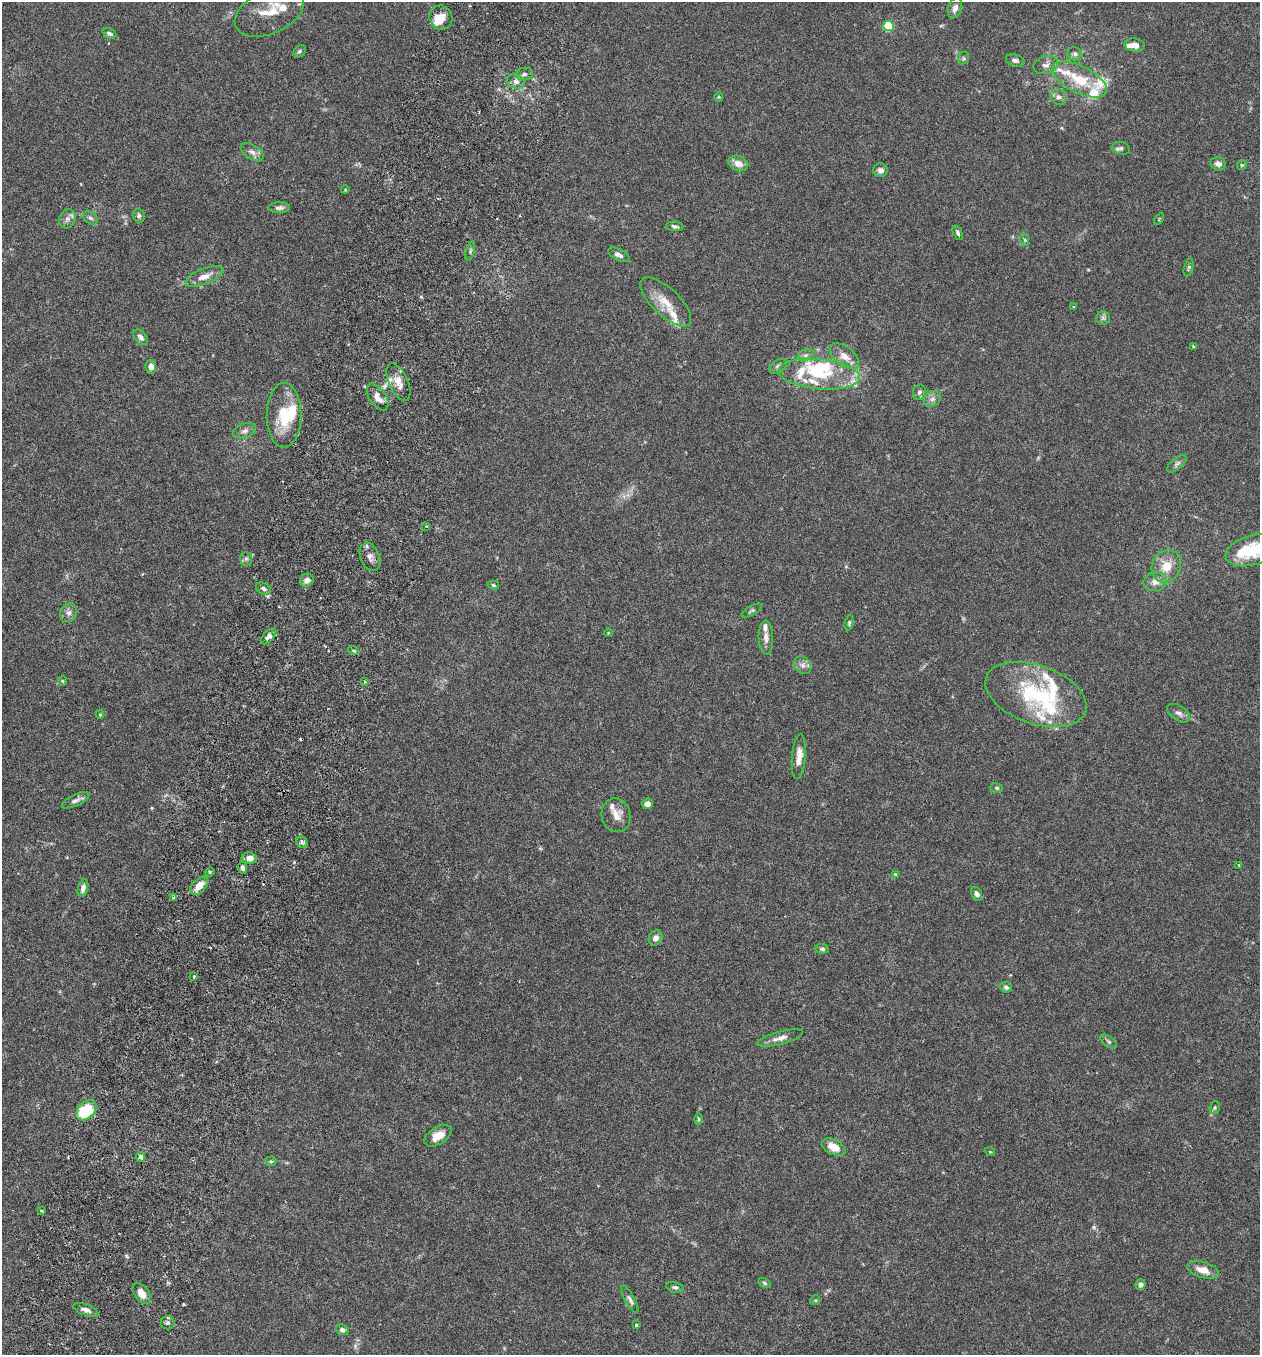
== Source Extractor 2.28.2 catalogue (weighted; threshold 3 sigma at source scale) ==
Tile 7 of 4 x 4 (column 3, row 2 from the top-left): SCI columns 2708-3965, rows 2736-4088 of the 5544 x 5466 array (HDU 1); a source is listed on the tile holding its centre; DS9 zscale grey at full resolution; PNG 1262 x 1357 px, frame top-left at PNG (2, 2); each listed source drawn as its Kron ellipse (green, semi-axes under 4 px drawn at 4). Shown black and unused: <1% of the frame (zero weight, under 3 of 6 exposures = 3% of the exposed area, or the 3 px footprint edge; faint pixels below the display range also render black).
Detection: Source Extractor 2.28.2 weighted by HDU 2 'WHT'; one run over the whole footprint, this tile lists its part. Background 0.0171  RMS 0.002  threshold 0.008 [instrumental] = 3 sigma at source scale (4.09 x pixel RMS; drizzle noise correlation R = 1.36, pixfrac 0.8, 0.05/0.05 arcsec/px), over >= 5 px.
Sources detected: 142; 1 too faint to see at this stretch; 3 inside a brighter object's white glare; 2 cosmic-ray / hot-pixel residue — neither listed nor drawn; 21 inside a brighter listed object's ellipse — not listed separately; the other 115 listed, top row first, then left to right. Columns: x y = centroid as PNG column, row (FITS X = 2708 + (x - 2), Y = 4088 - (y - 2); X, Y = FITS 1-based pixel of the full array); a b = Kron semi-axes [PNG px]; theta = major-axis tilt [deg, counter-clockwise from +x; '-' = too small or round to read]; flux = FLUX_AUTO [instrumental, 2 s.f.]
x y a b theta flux
955 8 10 7 71 0.84
269 12 37 21 24 5
441 18 12 11 - 2.1
889 26 5 5 - 12
109 33 7 5 -24 0.41
1135 45 10 6 -9 1.3
299 51 7 5 40 0.35
1075 54 8 6 -27 0.56
963 58 7 5 60 0.3
1015 60 9 6 -17 0.62
1046 65 13 8 16 0.92
524 74 8 6 2 0.55
1079 79 30 13 -26 5.9
516 81 9 7 -23 0.89
719 97 4 4 - 0.19
1058 97 8 7 - 0.76
1121 148 9 6 -20 0.48
252 152 13 7 -31 0.85
738 163 10 7 -20 1.5
1218 164 8 6 -17 0.85
1242 165 5 4 - 0.23
880 170 7 7 - 0.78
345 190 4 3 - 0.13
279 208 11 5 1 0.64
139 216 7 6 - 0.5
90 218 8 5 -39 0.49
67 219 10 8 64 0.77
1159 219 6 2 57 0.16
675 226 9 5 -4 0.46
958 233 7 4 -64 0.36
1025 240 6 4 -72 0.26
470 251 10 4 75 0.34
619 255 11 5 -26 0.75
1189 267 9 4 75 0.33
204 277 20 7 22 1.9
666 302 32 13 -44 3.6
1073 307 3 3 - 0.21
1103 318 7 7 - 0.45
140 337 9 5 -49 0.63
1194 347 4 3 - 0.37
806 355 8 5 26 0.46
844 356 17 9 -38 2
778 366 10 6 34 0.52
151 367 6 5 - 1.1
819 374 41 15 -6 8.3
398 382 20 9 -66 1.9
919 392 8 6 69 0.5
378 397 15 8 -56 1.6
932 399 9 7 33 0.77
284 415 32 17 90 6.6
245 431 12 7 18 0.82
1177 464 12 5 40 0.55
426 526 3 3 - 0.13
1252 550 27 15 16 8.4
370 557 15 9 -68 1.2
246 559 7 6 - 0.39
1166 566 17 14 63 3.4
307 580 7 6 - 0.99
1155 582 11 9 10 1.3
493 585 6 4 -17 0.24
264 589 8 5 -29 0.55
752 610 11 4 29 0.37
69 613 10 8 60 0.81
849 623 7 4 81 0.29
608 633 4 3 - 0.16
268 636 10 5 46 1.1
766 637 17 7 -89 1.1
353 650 5 3 - 0.23
803 665 9 7 -52 0.81
62 681 5 3 - 0.17
365 682 3 3 - 0.23
1036 695 53 29 -19 18
1179 713 13 7 -33 0.84
100 714 4 4 - 0.19
799 757 22 7 85 1.8
997 788 6 5 - 0.28
76 800 15 6 25 0.81
647 804 5 5 - 1.2
616 815 17 14 -79 2
302 842 6 5 - 0.43
250 858 7 5 -8 1.2
1239 865 3 3 - 0.2
243 868 6 4 -80 0.69
210 872 5 4 - 0.22
895 874 4 3 - 0.27
199 886 11 6 44 2
83 888 9 5 75 0.77
977 894 7 5 -65 0.63
174 898 4 3 - 0.52
656 938 7 6 - 1
822 949 6 4 -9 0.36
194 976 3 2 - 0.22
1006 987 6 5 - 0.5
780 1038 23 6 15 1.3
1109 1042 9 5 -36 0.4
1215 1108 6 5 - 0.28
86 1110 12 8 46 9.7
699 1119 6 4 -89 0.23
438 1136 15 8 32 2.1
834 1147 12 7 -27 2.8
990 1152 5 3 - 0.15
141 1157 5 4 - 0.61
271 1161 5 4 - 0.24
41 1210 4 2 - 0.19
1203 1270 16 8 -15 2
764 1283 7 4 -28 0.29
1140 1285 5 5 - 0.65
675 1287 8 5 -12 0.42
142 1293 12 7 -52 1.7
630 1299 15 5 -60 0.62
815 1300 5 4 - 0.22
86 1310 13 5 -20 0.79
168 1323 7 6 - 0.48
636 1325 3 3 - 0.25
342 1330 6 5 - 0.68
Isophote crosses this tile's border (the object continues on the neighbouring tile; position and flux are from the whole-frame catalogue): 1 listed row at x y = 1252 550